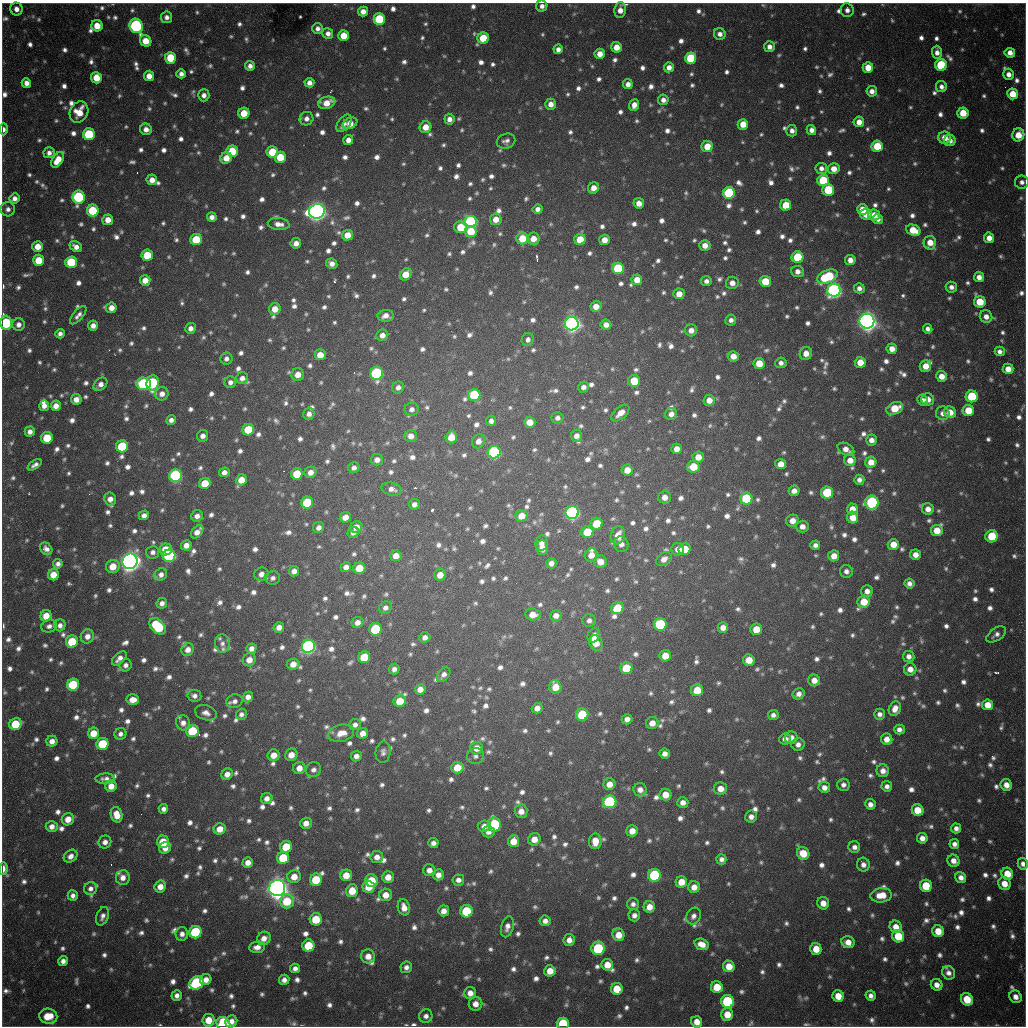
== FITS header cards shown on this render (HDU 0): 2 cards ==
NAXIS1  =                 1024 / length of data axis 1
NAXIS2  =                 1024 / length of data axis 2

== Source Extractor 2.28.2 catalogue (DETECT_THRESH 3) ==
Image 1024 x 1024 px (HDU 0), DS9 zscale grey, 1 PNG px = 1 image px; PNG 1028 x 1028 px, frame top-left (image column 1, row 1024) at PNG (2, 3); each listed source drawn as its Kron ellipse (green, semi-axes under 4 px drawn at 4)
Background 903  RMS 25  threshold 74.2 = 3 sigma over >= 5 px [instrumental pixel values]
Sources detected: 1506; of the 1506, the 500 brightest by FLUX_AUTO listed and drawn (1006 fainter detections omitted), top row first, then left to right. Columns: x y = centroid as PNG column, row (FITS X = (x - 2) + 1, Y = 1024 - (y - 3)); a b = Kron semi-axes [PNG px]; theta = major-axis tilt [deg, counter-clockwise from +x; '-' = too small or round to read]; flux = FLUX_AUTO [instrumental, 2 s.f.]
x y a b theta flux
542 6 5 5 - 8.5e+03
16 9 6 6 - 1.3e+04
620 10 8 5 86 1.7e+04
847 10 7 6 - 8.4e+03
363 11 5 5 - 1.4e+04
167 17 5 5 - 8.1e+03
379 19 6 6 - 1.2e+05
97 26 5 5 - 3.0e+04
136 26 7 6 - 3.2e+05
317 28 5 5 - 8.1e+03
328 33 5 5 - 1.1e+04
720 34 6 5 - 9.8e+03
344 36 5 5 - 3.3e+04
483 38 5 5 - 5.5e+04
146 41 6 5 - 3.0e+04
616 47 5 5 - 2.3e+04
769 47 5 5 - 1.1e+04
558 49 5 4 - 9.9e+03
937 52 6 5 - 1.1e+04
1010 53 5 5 - 1.3e+04
600 54 5 5 - 1.8e+04
170 58 6 5 - 6.9e+04
690 58 6 5 - 9.8e+04
941 65 6 6 - 1.1e+05
250 66 5 5 - 9.2e+03
669 67 5 5 - 1.2e+04
868 68 5 5 - 2.8e+04
181 74 4 4 - 9.3e+03
1009 74 6 5 - 1.1e+04
149 76 5 5 - 1.8e+04
96 78 5 5 - 3.6e+04
26 83 5 4 - 1.2e+04
309 83 5 4 - 1.1e+04
628 84 5 5 - 1.1e+04
941 87 6 5 - 8.4e+03
872 91 5 5 - 1.1e+04
1013 94 5 5 - 3.6e+04
204 95 6 5 - 9.0e+03
663 100 5 5 - 9.8e+03
327 103 9 6 15 2.6e+04
551 104 5 5 - 1.5e+04
634 105 6 5 - 1.6e+04
79 112 11 9 62 3.5e+04
244 113 5 5 - 3.9e+04
963 113 5 5 - 3.6e+04
306 119 7 6 - 9.3e+03
449 119 5 5 - 1.0e+04
859 122 5 5 - 1.7e+04
344 123 10 6 51 8.3e+03
350 123 8 5 25 2.0e+04
743 124 5 5 - 2.6e+04
425 127 6 6 - 2.3e+04
4 129 6 4 90 7.8e+03
146 129 6 6 - 1.3e+04
811 130 5 4 - 1.1e+04
792 131 6 5 - 9.0e+03
89 134 6 6 - 1.2e+05
1018 135 6 6 - 3.2e+04
945 138 6 6 - 2.0e+04
348 140 5 5 - 1.2e+04
506 141 9 7 20 8.6e+03
950 141 6 5 - 1.2e+04
707 146 5 5 - 3.3e+04
877 146 6 5 - 5.8e+04
232 151 6 5 - 5.3e+04
272 152 6 5 - 5.9e+04
49 153 5 5 - 8.7e+03
280 157 5 5 - 5.0e+04
226 158 6 5 - 2.3e+04
58 160 8 5 56 2.9e+04
821 168 5 5 - 9.0e+03
834 169 6 5 - 1.8e+04
152 180 5 5 - 1.5e+04
823 180 6 5 - 8.5e+04
1022 182 7 6 - 8.2e+03
593 188 6 5 - 1.7e+04
828 190 6 6 - 9.8e+04
729 193 6 6 - 1.5e+05
78 197 7 6 - 2.0e+05
15 198 5 5 - 9.9e+03
639 203 5 5 - 1.6e+04
786 205 5 5 - 4.6e+04
8 209 7 7 - 8.2e+03
538 209 5 4 - 9.3e+03
862 210 5 5 - 2.7e+04
93 211 6 6 - 9.5e+04
317 211 8 7 - 1.4e+06
866 214 5 5 - 2.8e+04
874 215 6 5 - 2.1e+04
212 217 5 5 - 9.9e+03
496 219 6 5 - 2.1e+04
878 219 5 5 - 9.0e+03
108 220 5 5 - 2.0e+04
471 222 6 6 - 3.6e+05
279 224 11 6 -7 1.3e+04
461 227 7 6 - 5.0e+04
913 230 7 5 -22 4.2e+04
471 231 6 5 - 4.8e+04
347 235 5 5 - 2.5e+04
522 238 6 6 - 4.5e+04
989 238 5 5 - 1.5e+04
533 239 6 6 - 2.2e+04
580 239 5 5 - 4.3e+04
196 240 6 5 - 6.0e+04
604 240 5 5 - 1.8e+04
296 243 5 5 - 1.3e+04
930 243 7 6 - 2.4e+04
705 245 5 5 - 1.6e+04
38 246 5 5 - 2.4e+04
76 247 7 5 -35 1.2e+04
147 255 6 5 - 6.3e+04
797 257 6 6 - 9.5e+04
39 260 5 5 - 4.7e+04
850 260 5 5 - 1.4e+04
71 262 6 5 - 1.1e+05
332 264 6 5 - 1.1e+04
618 268 6 6 - 1.3e+05
798 271 6 5 - 1.1e+04
406 274 7 5 52 3.0e+04
827 277 11 6 24 1.5e+05
979 277 5 5 - 1.2e+04
145 280 5 5 - 1.9e+04
637 280 5 5 - 2.3e+04
706 281 5 5 - 8.9e+03
765 281 6 5 - 4.7e+04
732 283 6 6 - 1.4e+04
951 287 6 5 - 8.6e+03
859 288 5 5 - 9.2e+03
834 290 6 6 - 8.1e+05
679 294 5 5 - 2.1e+04
980 302 6 5 - 4.5e+04
596 306 5 5 - 1.9e+04
111 308 5 5 - 1.8e+04
275 309 6 5 - 2.5e+04
78 315 11 5 49 9.1e+03
386 316 8 6 -1 1.4e+04
986 317 6 6 - 1.3e+04
731 320 5 5 - 8.1e+03
867 321 7 7 - 1.6e+06
6 323 7 6 - 1.5e+05
572 324 7 6 - 1.1e+06
19 325 6 6 - 1.0e+04
606 325 5 5 - 1.1e+04
93 326 5 5 - 1.2e+04
191 328 5 5 - 1.1e+04
928 329 5 4 - 7.8e+03
691 330 6 6 - 1.3e+04
60 334 5 4 - 7.6e+03
382 335 6 5 - 1.3e+04
528 340 6 6 - 7.6e+03
892 349 5 5 - 1.6e+04
1000 351 5 5 - 8.1e+03
806 353 6 6 - 1.7e+04
320 355 5 5 - 2.4e+04
733 356 5 5 - 1.8e+04
226 359 6 6 - 8.0e+03
860 362 5 5 - 2.8e+04
759 363 5 5 - 3.8e+04
781 363 5 5 - 8.4e+03
925 366 6 5 - 2.2e+04
1008 369 5 5 - 1.9e+04
377 373 7 6 - 2.7e+05
298 374 6 6 - 1.9e+04
941 376 5 5 - 1.9e+04
242 378 6 5 - 9.7e+03
634 381 6 6 - 5.1e+04
230 382 6 5 - 7.9e+03
152 383 8 6 86 2.0e+05
100 384 8 5 42 1.2e+04
143 384 7 6 - 2.0e+05
398 387 6 6 - 8.6e+03
583 387 5 5 - 8.6e+03
162 394 7 6 - 1.2e+04
474 395 6 6 - 1.1e+05
972 396 6 6 - 9.6e+04
76 399 5 5 - 1.5e+04
928 399 6 6 - 1.7e+04
709 400 5 5 - 1.7e+04
922 400 5 5 - 8.3e+03
44 406 5 5 - 1.1e+04
56 406 5 5 - 1.5e+04
895 408 9 6 23 4.8e+04
412 409 7 6 - 7.9e+03
968 410 5 5 - 4.3e+04
950 412 6 5 - 2.3e+04
620 413 11 6 41 1.8e+04
943 413 7 6 - 1.0e+04
309 414 6 5 - 9.6e+03
671 414 6 6 - 1.0e+04
557 418 6 6 - 7.8e+03
171 420 5 4 - 8.9e+03
491 421 5 5 - 7.9e+03
530 422 6 5 - 2.3e+04
248 430 6 5 - 6.8e+04
30 432 5 5 - 9.6e+03
203 436 6 5 - 1.0e+04
411 436 6 6 - 1.4e+04
576 436 6 6 - 1.1e+04
451 437 6 5 - 3.3e+04
47 438 6 5 - 5.9e+04
871 440 5 5 - 1.1e+04
478 441 7 6 - 1.2e+04
122 446 6 6 - 9.3e+04
676 449 5 5 - 1.5e+04
846 449 9 6 -29 1.5e+04
494 452 6 6 - 3.2e+05
698 457 5 5 - 2.1e+04
377 460 6 6 - 1.1e+04
850 460 6 6 - 1.9e+04
871 462 5 5 - 2.3e+04
781 464 5 5 - 2.1e+04
35 465 8 4 33 7.7e+03
693 467 6 5 - 4.7e+04
354 468 6 5 - 8.1e+03
627 470 5 5 - 2.2e+04
224 472 5 5 - 1.1e+04
310 472 6 5 - 1.3e+04
297 474 6 5 - 5.5e+04
176 476 6 6 - 3.2e+05
241 480 6 5 - 2.8e+04
859 480 5 5 - 7.9e+03
205 483 6 5 - 4.5e+04
392 489 10 6 -14 1.1e+04
794 491 5 5 - 1.2e+04
827 492 6 6 - 1.0e+05
664 497 6 6 - 1.5e+04
110 499 6 6 - 1.3e+04
746 499 6 6 - 1.3e+05
872 502 7 6 - 2.4e+05
307 503 6 6 - 9.6e+04
414 504 5 5 - 9.1e+03
852 509 5 5 - 1.9e+04
928 509 6 5 - 1.4e+04
572 513 6 6 - 5.5e+05
144 515 5 4 - 1.0e+04
197 516 6 5 - 1.1e+04
521 516 6 6 - 2.8e+04
345 517 6 5 - 1.7e+04
853 517 6 5 - 2.5e+04
792 521 6 6 - 1.8e+04
597 524 6 6 - 5.0e+04
356 527 6 6 - 1.7e+04
802 527 6 6 - 1.2e+04
319 528 6 5 - 9.2e+03
937 530 6 6 - 3.0e+04
197 532 7 5 50 1.4e+04
353 532 6 5 - 9.6e+03
587 532 6 5 - 6.5e+04
618 535 9 7 75 2.6e+04
992 536 6 6 - 6.3e+04
541 543 8 6 81 1.1e+04
621 544 8 7 - 1.0e+04
893 544 5 5 - 2.5e+04
186 545 5 5 - 1.4e+04
815 545 5 4 - 8.4e+03
542 548 7 6 - 1.8e+04
46 549 7 5 -47 9.0e+03
166 549 6 6 - 3.7e+04
678 549 6 6 - 1.4e+04
685 549 6 5 - 4.1e+04
153 552 6 6 - 7.7e+03
591 555 7 6 - 1.7e+04
915 555 5 5 - 1.5e+04
169 556 6 6 - 2.3e+05
396 556 6 5 - 1.9e+04
834 556 5 5 - 2.1e+04
664 559 8 6 36 1.3e+04
130 561 8 7 - 1.6e+06
600 562 6 6 - 2.1e+04
551 563 5 5 - 1.1e+04
58 564 5 4 - 7.6e+03
113 566 7 6 - 3.0e+04
346 567 5 5 - 1.2e+04
359 568 6 5 - 3.6e+04
294 571 5 5 - 1.2e+04
846 571 6 6 - 8.4e+03
261 574 7 6 - 1.2e+04
53 575 5 5 - 2.7e+04
161 575 6 6 - 9.1e+03
440 575 6 5 - 2.1e+04
273 578 7 6 - 7.8e+03
909 583 5 5 - 8.3e+03
867 591 6 6 - 1.2e+04
864 602 6 6 - 3.6e+04
162 603 5 5 - 9.4e+03
385 608 6 6 - 8.9e+03
617 608 6 6 - 5.6e+04
533 615 8 6 -4 2.1e+04
46 616 6 5 - 2.8e+04
556 616 6 5 - 1.3e+04
589 621 6 6 - 8.0e+03
357 622 6 5 - 1.2e+04
660 624 6 6 - 1.3e+05
60 625 6 5 - 8.4e+03
49 626 8 6 14 7.8e+03
158 626 10 6 -45 1.3e+05
279 627 5 5 - 1.2e+04
723 628 5 5 - 1.4e+04
375 629 6 6 - 1.3e+05
756 629 6 5 - 3.1e+04
996 634 11 6 34 8.1e+03
594 635 7 6 - 1.3e+04
87 636 7 6 - 1.3e+04
425 637 5 5 - 9.5e+03
72 642 6 6 - 6.3e+04
222 643 9 7 -84 8.1e+03
596 643 8 6 -61 2.9e+04
308 646 7 6 - 5.6e+05
251 649 5 5 - 1.1e+04
188 650 6 6 - 1.4e+04
665 656 6 5 - 2.9e+04
909 656 6 5 - 1.1e+04
364 657 6 6 - 6.2e+04
119 658 9 5 42 1.2e+04
249 660 7 6 - 1.7e+04
749 660 6 5 - 3.1e+04
293 664 6 5 - 1.8e+04
126 665 6 6 - 7.6e+03
626 668 6 6 - 7.0e+04
394 669 5 5 - 8.4e+03
910 669 6 6 - 1.5e+04
444 674 8 5 51 8.6e+03
814 680 6 6 - 1.8e+04
73 685 6 6 - 1.2e+05
555 687 7 6 - 3.1e+04
420 689 5 5 - 1.6e+04
697 690 6 6 - 3.9e+04
799 694 6 5 - 1.1e+04
194 696 7 6 - 8.2e+03
248 697 5 5 - 1.1e+04
133 700 6 5 - 2.1e+04
235 701 8 6 17 8.8e+03
400 701 6 5 - 3.8e+04
988 705 5 5 - 2.6e+04
537 708 5 5 - 1.4e+04
895 709 7 5 65 1.6e+04
206 713 11 7 -17 1.1e+04
241 714 6 5 - 7.6e+03
879 714 5 5 - 9.0e+03
582 715 6 6 - 9.3e+04
773 715 5 5 - 8.0e+03
627 719 5 5 - 1.1e+04
183 723 8 7 - 1.2e+04
652 723 6 6 - 1.7e+04
15 724 6 5 - 6.6e+04
355 725 6 5 - 8.1e+03
899 729 5 5 - 8.5e+03
193 731 6 6 - 9.7e+04
93 733 6 5 - 2.8e+04
341 733 13 8 14 2.4e+04
363 733 6 5 - 1.6e+04
120 734 6 6 - 7.6e+03
791 738 6 6 - 1.3e+04
785 739 6 5 - 1.1e+04
887 739 6 5 - 1.5e+04
52 741 5 5 - 1.3e+04
103 744 6 6 - 8.7e+04
798 744 6 6 - 9.2e+03
476 748 6 6 - 2.3e+04
383 752 11 7 82 7.9e+03
665 754 5 5 - 1.0e+04
274 755 6 6 - 1.9e+04
291 755 6 6 - 2.1e+04
356 756 5 5 - 1.0e+04
475 756 8 7 - 8.0e+03
299 768 6 6 - 1.7e+04
457 768 6 6 - 3.9e+04
314 770 8 7 - 8.3e+03
883 771 6 6 - 1.3e+04
227 774 6 5 - 1.3e+04
105 779 10 5 2 9.0e+03
609 784 6 5 - 1.9e+04
843 785 6 6 - 8.3e+03
1006 785 6 5 - 1.6e+04
111 786 5 5 - 2.0e+04
887 786 5 5 - 8.0e+03
824 787 6 5 - 1.2e+04
720 789 6 6 - 1.9e+04
640 790 6 6 - 1.2e+04
665 795 6 6 - 2.6e+04
267 798 6 5 - 1.2e+04
610 802 6 6 - 2.7e+05
683 803 5 5 - 1.2e+04
870 804 5 5 - 9.7e+03
163 809 5 5 - 8.4e+03
918 810 6 5 - 4.0e+04
521 811 6 6 - 1.5e+04
117 815 8 6 -74 2.5e+04
751 817 6 6 - 1.0e+04
68 819 6 6 - 2.3e+04
306 823 6 5 - 1.5e+04
494 824 7 6 - 1.6e+05
52 826 6 5 - 1.2e+04
484 826 7 5 5 1.2e+04
956 828 5 5 - 8.8e+03
220 829 6 5 - 2.1e+04
632 831 5 5 - 1.9e+04
488 832 6 5 - 1.1e+04
922 838 5 5 - 1.2e+04
534 839 6 6 - 2.1e+04
513 841 6 5 - 2.9e+04
595 841 8 6 84 2.9e+04
105 842 6 6 - 1.1e+04
163 842 6 6 - 5.4e+04
433 843 5 5 - 9.0e+03
954 844 5 4 - 8.9e+03
286 847 6 6 - 5.5e+04
854 847 6 6 - 8.8e+03
165 848 6 5 - 1.6e+04
803 853 6 6 - 3.9e+04
71 856 7 6 - 1.1e+04
377 857 6 6 - 1.3e+04
283 858 6 6 - 7.9e+04
721 859 5 5 - 8.0e+03
953 861 6 6 - 1.4e+04
248 863 5 5 - 1.6e+04
1023 864 6 5 - 8.1e+03
863 865 7 6 - 1.0e+04
3 869 6 3 90 1.3e+04
429 870 6 6 - 1.1e+04
1007 874 6 5 - 3.4e+04
346 875 6 5 - 2.8e+04
438 875 5 5 - 1.2e+04
654 875 6 6 - 1.9e+05
294 877 7 6 - 2.2e+04
388 877 6 5 - 2.1e+04
961 877 6 5 - 1.1e+04
123 878 7 7 - 1.4e+04
316 880 6 6 - 6.6e+04
458 880 6 5 - 9.3e+03
371 881 6 6 - 6.4e+04
681 882 6 5 - 3.0e+04
1004 884 6 6 - 2.2e+04
926 886 6 6 - 5.6e+04
160 887 6 5 - 1.7e+04
369 887 6 5 - 3.0e+04
694 887 6 6 - 1.7e+04
277 888 8 8 - 2.0e+06
90 889 7 6 - 8.7e+03
352 891 6 6 - 3.5e+04
73 895 5 5 - 8.3e+03
386 895 6 6 - 2.1e+04
881 895 11 7 6 3.2e+04
287 901 7 7 - 6.5e+04
823 903 6 6 - 1.7e+04
633 904 6 6 - 7.7e+03
404 907 8 6 -75 1.7e+04
649 907 6 5 - 1.9e+04
444 911 5 5 - 1.4e+04
466 911 6 6 - 1.0e+05
634 915 6 6 - 9.0e+03
102 916 9 6 69 9.0e+03
693 916 9 7 59 8.6e+03
316 919 6 6 - 5.9e+04
545 921 5 5 - 1.0e+04
507 927 11 6 75 1.2e+04
896 927 6 6 - 2.0e+04
938 931 6 5 - 2.9e+04
195 932 6 6 - 1.5e+05
182 934 7 6 - 9.7e+03
618 935 6 6 - 2.6e+04
898 936 6 6 - 5.9e+04
264 938 7 6 - 1.5e+04
569 940 6 5 - 1.4e+04
848 942 6 6 - 1.8e+04
702 944 7 5 -21 1.8e+04
308 946 6 6 - 7.3e+04
257 947 8 6 8 1.2e+04
598 948 7 6 - 1.4e+05
816 949 6 5 - 2.8e+04
368 956 7 7 - 1.7e+04
63 961 5 5 - 1.0e+04
607 965 6 5 - 2.5e+04
729 966 6 5 - 2.6e+04
406 967 6 5 - 8.1e+03
295 968 5 4 - 8.5e+03
550 971 6 5 - 2.5e+04
948 973 7 6 - 9.7e+03
206 980 6 5 - 1.3e+04
284 980 5 5 - 9.9e+03
196 983 7 6 - 2.4e+05
937 985 6 5 - 1.3e+04
717 987 6 6 - 4.3e+04
617 989 6 6 - 4.2e+04
470 993 6 6 - 1.7e+04
177 995 5 5 - 8.6e+03
838 996 6 5 - 3.0e+04
871 996 5 5 - 8.5e+03
1016 997 6 6 - 1.3e+04
967 999 6 5 - 4.8e+04
727 1001 6 6 - 1.8e+05
476 1004 7 6 - 1.5e+04
727 1015 6 6 - 3.0e+04
48 1016 9 7 -12 4.4e+04
426 1016 7 6 - 8.4e+03
208 1020 6 6 - 3.2e+04
231 1021 6 5 - 1.5e+04
697 1022 6 5 - 2.0e+04
563 1023 6 5 - 9.2e+04
223 1024 7 6 - 8.8e+04
At the frame edge (FLAGS 8, measured only in part): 7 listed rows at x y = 620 10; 4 129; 6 323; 1023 864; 3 869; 563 1023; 223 1024
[1006 fainter detections neither listed nor drawn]

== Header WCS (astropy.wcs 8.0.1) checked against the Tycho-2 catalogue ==
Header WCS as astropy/WCSLIB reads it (CRVAL/CRPIX/CD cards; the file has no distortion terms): RA---TAN/DEC--TAN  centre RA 19:04:13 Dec -20:34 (286.05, -20.56 deg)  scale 1.18 arcsec/px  FOV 20.1' x 20.2'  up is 0 deg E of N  parity flipped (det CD > 0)
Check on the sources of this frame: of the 60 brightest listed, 16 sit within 1.8 arcsec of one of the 21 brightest Tycho-2 stars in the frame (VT <= 11.99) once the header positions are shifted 0.18 arcsec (0.10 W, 0.15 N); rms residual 0.59 arcsec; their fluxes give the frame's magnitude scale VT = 25.19 - 2.5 log10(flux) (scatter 0.32 mag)
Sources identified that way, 16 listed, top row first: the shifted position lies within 1.8 arcsec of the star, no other Tycho-2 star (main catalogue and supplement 1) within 3.6 arcsec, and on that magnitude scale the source's flux lands within +1.5 / -3 mag of the star's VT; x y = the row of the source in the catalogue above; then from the Tycho-2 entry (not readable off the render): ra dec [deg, ICRS J2000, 3 dp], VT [Tycho-2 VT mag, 2 dp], TYC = Tycho-2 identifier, HIP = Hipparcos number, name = IAU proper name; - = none
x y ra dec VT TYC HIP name
136 26 285.922 -20.401 11.84 6290-1553-1 - -
89 134 285.906 -20.437 11.70 6290-1190-1 - -
78 197 285.902 -20.457 11.63 6290-1914-1 - -
471 222 286.039 -20.466 11.64 6291-2563-1 - -
834 290 286.166 -20.490 11.06 6291-1861-1 - -
867 321 286.177 -20.500 9.72 6291-280-1 - -
572 324 286.074 -20.500 10.56 6291-2482-1 - -
377 373 286.006 -20.516 11.38 6291-2555-1 - -
176 476 285.935 -20.549 11.40 6290-1670-1 - -
572 513 286.074 -20.562 10.72 6291-940-1 - -
130 561 285.919 -20.577 9.38 6290-1734-1 - -
308 646 285.981 -20.605 11.19 6290-1602-1 - -
610 802 286.086 -20.657 11.94 6295-2470-1 - -
654 875 286.102 -20.681 11.90 6295-452-1 - -
277 888 285.970 -20.684 9.47 6294-85-1 - -
598 948 286.082 -20.705 11.99 6295-205-1 - -